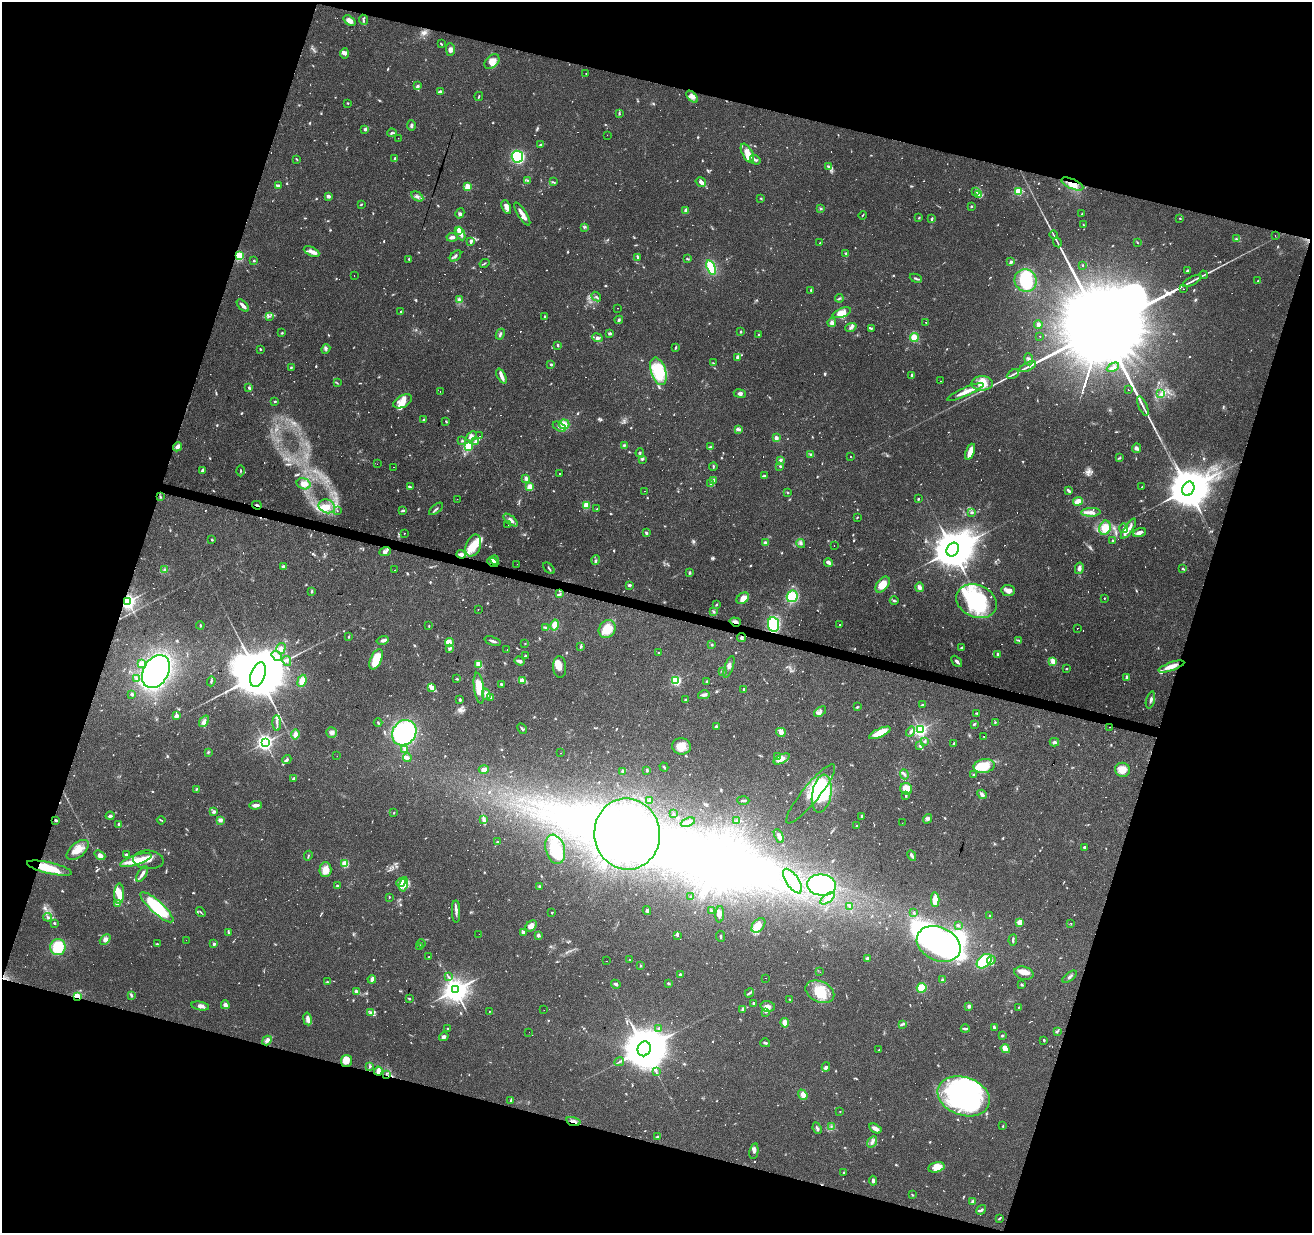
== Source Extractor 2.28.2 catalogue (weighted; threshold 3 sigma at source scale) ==
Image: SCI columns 1-5240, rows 216-5138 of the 5245 x 5417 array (HDU 1 of 3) = the unmasked area's bounding box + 8 px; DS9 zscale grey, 4 x 4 block average (1 PNG px = mean of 4 x 4 image px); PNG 1314 x 1235 px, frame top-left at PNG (2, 2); each listed source drawn as its Kron ellipse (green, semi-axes under 4 px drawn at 4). Shown black and unused: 35% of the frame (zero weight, under 3 of 4 exposures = <1% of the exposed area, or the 3 px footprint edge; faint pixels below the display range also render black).
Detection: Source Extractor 2.28.2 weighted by HDU 2 'WHT'. Background 0.0451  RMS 0.0046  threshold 0.0206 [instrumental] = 3 sigma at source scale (4.5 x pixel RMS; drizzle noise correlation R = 1.50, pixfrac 1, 0.0396/0.0396 arcsec/px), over >= 5 px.
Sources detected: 1310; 22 too faint to see at this stretch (4 x 4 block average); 72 inside a brighter object's white glare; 145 cosmic-ray / hot-pixel residue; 2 long thin detections or spike segments (spike, bleed or trail) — neither listed nor drawn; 23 coinciding with a brighter row at this scale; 107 inside a brighter listed object's ellipse — not listed separately; of the other 939, all 500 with FLUX_AUTO >= 2.19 (the completeness limit of this list) listed and drawn (439 fainter detections not listed), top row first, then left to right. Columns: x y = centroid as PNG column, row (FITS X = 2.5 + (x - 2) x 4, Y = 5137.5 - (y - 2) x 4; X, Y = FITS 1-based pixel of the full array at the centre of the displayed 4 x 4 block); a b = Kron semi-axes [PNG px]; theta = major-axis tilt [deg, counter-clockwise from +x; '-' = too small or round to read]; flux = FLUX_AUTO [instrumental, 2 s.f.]
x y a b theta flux
363 20 5 2 - 3.2
349 21 6 4 -37 18
441 44 3 2 - 2.7
450 50 6 4 -89 11
345 53 5 4 - 8.8
492 62 9 6 44 26
586 73 2 2 - 19
418 86 4 3 - 4.2
441 92 4 3 - 12
479 96 4 2 - 2.8
692 97 7 4 -48 13
348 103 2 2 - 2.5
619 114 3 2 - 2.9
411 125 5 3 - 5.8
364 129 4 2 - 4
392 133 4 2 - 5
607 135 2 2 - 7.6
398 138 2 2 - 2.9
541 144 3 2 - 2.3
747 153 10 5 -61 25
517 157 6 5 - 280
395 158 4 2 - 5.2
297 159 4 2 - 2.4
755 160 5 2 - 5.4
828 166 4 2 - 3.4
528 180 3 2 - 2.4
553 182 3 2 - 2.5
701 182 5 4 - 13
1072 184 12 5 -23 28
278 186 3 2 - 7
468 187 2 2 - 100
1019 191 2 2 - 200
976 192 3 2 - 2.8
978 195 4 3 - 6.7
328 196 4 3 - 7.2
417 196 7 4 -32 9.6
761 198 3 2 - 2.3
361 204 2 2 - 2.2
971 206 2 2 - 7.5
506 207 7 3 -67 16
820 209 3 2 - 3.5
686 210 4 2 - 7.9
460 213 5 3 - 6
522 214 13 2 -57 25
1082 214 2 2 - 2.3
862 215 4 2 - 2.2
919 218 2 2 - 3.6
1180 218 2 2 - 4.2
932 219 3 2 - 5
1083 225 3 2 - 2.9
584 227 3 2 - 2.7
459 230 2 2 - 44
461 234 7 4 -65 14
1053 235 4 2 - 2.5
1275 236 2 2 - 3.9
452 237 5 3 - 12
1236 239 3 2 - 3.4
471 241 4 2 - 9.6
1057 242 5 2 - 3.7
1137 242 3 2 - 2.3
820 243 3 2 - 3.3
311 251 8 4 -26 16
846 254 4 2 - 3.1
239 256 2 2 - 310
456 256 7 2 45 6.2
638 258 4 2 - 3.2
409 259 3 2 - 3.1
687 259 3 2 - 2.4
254 261 2 2 - 8.1
1011 262 2 2 - 22
484 263 5 2 - 2.7
1082 265 2 2 - 5.6
711 267 7 4 -71 120
1187 270 3 2 - 3.4
354 275 2 2 - 3.7
1204 275 4 2 - 3.2
916 278 6 2 -23 4.9
1026 281 11 11 - 140
1192 281 10 2 28 9.1
1258 281 2 2 - 2.4
1184 289 2 2 - 5.1
811 290 4 2 - 3.2
596 296 5 2 - 5
839 298 4 2 - 3.4
459 300 3 3 - 7.8
243 306 7 3 -46 10
618 308 2 2 - 3.2
401 312 2 2 - 7.8
842 313 10 4 22 36
270 316 2 2 - 2.7
544 316 2 2 - 4.3
619 320 4 3 - 4.8
926 322 2 2 - 3
832 323 4 3 - 13
1038 325 4 3 - 10
851 327 6 3 20 7.5
871 328 3 2 - 2.6
741 332 3 2 - 3.2
282 333 3 2 - 2.8
500 334 6 2 63 6.1
610 334 4 3 - 4.4
759 334 2 2 - 2.9
1040 336 2 2 - 220
914 337 4 4 - 33
598 338 5 3 - 8
558 345 2 2 - 4.7
675 348 4 2 - 2.7
260 349 2 2 - 2.7
326 349 5 3 - 4.8
738 357 3 3 - 11
1029 359 6 4 -83 7.8
713 363 4 2 - 2.4
551 364 3 2 - 3.9
291 367 3 2 - 3.5
1028 367 9 2 26 8.2
1113 367 6 3 27 9.2
658 371 14 7 -72 140
1013 374 6 2 29 6
912 375 4 2 - 6.5
501 376 8 3 -65 14
940 381 2 2 - 22
337 383 3 2 - 2.4
982 383 11 7 0 38
249 388 3 3 - 4.2
1128 390 2 2 - 3.1
440 392 2 2 - 16
965 392 20 3 23 30
740 393 6 3 -9 8.7
1161 394 3 2 - 3.9
275 401 2 2 - 3.6
403 401 10 6 28 23
1143 406 10 2 -67 7.8
424 420 2 2 - 3.3
446 421 3 2 - 2.8
564 424 5 4 - 27
559 427 7 2 -30 7.7
738 429 4 3 - 4.9
471 436 6 4 41 12
479 436 2 2 - 2.9
776 438 3 2 - 22
462 441 3 2 - 3.1
476 441 4 3 - 7.2
624 445 4 3 - 3.7
468 446 2 2 - 200
177 447 5 4 - 10
710 447 2 2 - 2.5
1137 448 4 4 - 7.3
970 452 8 3 67 31
640 453 4 2 - 2.5
811 454 3 2 - 5.2
850 456 2 2 - 4.2
1119 458 3 2 - 3.1
642 459 3 3 - 4.2
780 460 3 2 - 6.7
377 464 2 2 - 2.7
780 466 3 2 - 3
393 467 2 2 - 5
713 467 4 2 - 3
202 470 3 2 - 8.8
241 471 5 2 - 2.3
560 474 2 2 - 15
765 476 3 2 - 2.6
526 478 2 2 - 33
713 480 3 2 - 4.7
711 483 2 2 - 18
304 484 7 5 -17 18
1142 486 2 2 - 2.3
410 487 3 2 - 2.5
530 487 2 2 - 90
1188 489 7 6 - 14000
645 491 2 2 - 4.8
1068 491 4 2 - 8
788 493 2 2 - 2.2
160 497 3 2 - 2.9
457 499 2 2 - 3.8
918 499 2 2 - 6.9
1078 501 5 3 - 27
257 505 5 2 - 6.4
586 505 4 4 - 27
327 506 8 6 -22 22
436 509 8 2 40 5
597 509 2 2 - 2.6
337 511 2 2 - 3.4
402 511 4 2 - 4.1
1091 512 10 4 2 15
972 513 3 2 - 4.1
857 518 2 2 - 2.4
510 520 8 3 -40 12
508 524 2 2 - 3.6
1105 528 7 5 69 43
1123 528 5 3 - 6.9
1128 529 12 4 56 22
1140 532 7 3 21 13
646 533 2 2 - 7.7
404 534 2 2 - 5.3
212 539 2 2 - 3.3
1113 541 3 2 - 4.6
765 543 3 3 - 7.6
801 543 4 2 - 4.8
473 546 11 7 69 38
834 546 2 2 - 2.7
953 549 7 6 - 14000
385 552 6 4 20 8.5
461 554 4 3 - 18
495 560 5 4 - 9
596 560 5 3 - 4.8
493 562 6 3 -25 13
828 562 4 2 - 14
517 564 2 2 - 2.5
283 567 2 2 - 23
549 568 7 2 -47 4.1
1079 568 6 3 77 9.8
1182 569 3 2 - 3.6
165 570 3 2 - 2.6
395 570 2 2 - 2.9
689 573 3 2 - 4.3
629 585 3 2 - 6.1
883 585 9 5 52 42
919 587 5 4 - 8.3
1008 590 7 5 -6 13
312 591 3 2 - 3.1
560 594 2 2 - 2.9
792 596 6 5 - 78
743 598 7 5 38 21
1104 598 2 2 - 3.3
128 601 2 2 - 1100
894 601 4 2 - 3.7
976 601 21 16 -23 240
716 605 4 2 - 2.6
478 610 2 2 - 3.1
714 612 4 3 - 3.7
735 622 6 3 -19 10
774 624 7 5 -80 160
839 624 2 2 - 9.8
200 625 4 2 - 2.9
555 625 6 4 76 25
429 626 3 2 - 2.4
545 627 4 2 - 4.1
607 629 9 8 - 70
1077 629 2 2 - 9.5
349 637 3 2 - 2.2
741 638 4 3 - 6.5
383 640 6 3 13 7.4
1019 640 3 2 - 2.3
492 641 8 2 -20 8.6
449 643 4 4 - 16
525 643 2 2 - 2.4
712 645 2 2 - 2.8
581 647 4 3 - 4.1
281 648 5 4 - 12
962 648 3 3 - 4.4
449 649 4 4 - 5.4
507 649 2 2 - 2.4
658 653 2 2 - 360
998 655 3 2 - 6.8
277 656 6 4 -38 11
525 656 2 2 - 3.5
376 659 11 5 65 92
287 661 5 2 - 4.5
520 661 5 3 - 7.3
957 661 6 2 -44 8
1053 661 3 2 - 22
142 664 4 3 - 14
479 664 4 2 - 47
1171 666 13 3 19 35
560 667 11 6 -87 22
729 667 11 4 71 11
1066 669 3 2 - 2.2
156 671 18 12 60 600
722 671 2 2 - 6.7
258 675 12 7 70 39000
1127 677 3 2 - 5.5
137 678 3 2 - 2.7
457 679 4 2 - 3.1
523 680 3 2 - 3.7
211 681 5 2 - 3.8
302 681 6 3 69 27
676 681 2 2 - 310
706 681 3 2 - 2.9
501 684 4 3 - 3.3
431 687 2 2 - 36
479 688 15 5 -83 61
744 689 2 2 - 5.6
132 694 3 2 - 5.1
486 694 6 3 -75 14
704 695 6 3 14 7.5
491 697 2 2 - 2.6
460 700 3 2 - 5.8
685 700 3 2 - 2.8
1150 700 9 2 74 7.3
922 705 4 2 - 3.8
857 707 3 2 - 3
820 712 7 3 35 8.5
977 713 2 2 - 3.2
177 716 4 3 - 8.6
204 721 6 4 54 12
378 722 4 2 - 2.9
995 722 2 2 - 2.3
277 723 8 2 -88 8.1
974 724 4 2 - 3.6
716 727 2 2 - 17
1109 727 2 2 - 6.1
522 729 6 2 -62 4
920 730 2 2 - 760
781 732 5 4 - 11
911 732 5 3 - 8.6
331 733 5 5 - 9.6
404 733 13 11 54 350
880 733 11 3 24 53
295 735 5 3 - 15
984 736 2 2 - 5.2
265 742 3 3 - 1100
924 742 3 2 - 3
1054 742 5 3 - 6.1
954 743 4 2 - 3.3
681 746 9 8 - 34
920 746 3 2 - 3.8
405 749 4 3 - 4.7
208 752 3 2 - 2.9
561 753 2 2 - 3.7
337 756 2 2 - 14
777 756 4 2 - 4
407 758 4 2 - 5.1
287 759 5 3 - 4.5
782 759 9 4 29 19
984 766 11 7 10 82
664 767 4 2 - 3.1
484 769 5 3 - 15
647 770 3 2 - 2.3
1122 770 7 7 - 28
623 772 3 3 - 4.3
904 774 5 2 - 5.2
973 775 3 2 - 4.7
294 778 3 2 - 5
196 789 3 2 - 2.5
906 789 6 5 - 50
811 794 37 8 51 77
822 794 19 9 80 250
982 794 5 3 - 9.4
906 795 4 2 - 3.8
650 800 2 2 - 27
743 800 6 2 -2 4.2
256 805 6 2 2 16
214 812 4 3 - 5.6
394 813 3 2 - 2.6
673 814 2 2 - 4.8
110 816 4 2 - 6.2
862 816 4 2 - 4.4
483 819 3 2 - 4
928 819 5 3 - 7.5
56 820 3 2 - 4
161 820 4 2 - 2.7
220 820 3 3 - 12
737 820 3 3 - 3.8
688 822 7 2 23 9.2
902 823 2 2 - 12
119 824 3 2 - 6.8
857 826 2 2 - 2.4
627 834 35 33 -83 420
779 836 7 3 -62 10
497 842 4 2 - 2.4
1084 847 3 2 - 3.9
555 849 15 9 -74 77
78 850 13 7 40 34
126 854 3 2 - 3.7
100 855 6 3 -39 12
912 855 5 2 - 8.3
308 856 5 2 - 3.2
136 860 16 5 17 42
148 860 15 9 -5 34
345 864 4 4 - 34
49 868 23 5 -13 59
325 870 7 6 - 27
142 874 8 3 58 11
792 881 14 6 -56 33
401 883 5 3 - 11
404 884 7 3 77 14
821 885 14 10 -6 550
337 886 2 2 - 3.5
539 886 4 2 - 3.1
119 894 10 5 88 31
389 897 2 2 - 2.4
691 897 3 2 - 2.4
828 898 8 3 36 11
935 900 7 4 90 34
118 903 2 2 - 59
157 907 21 6 -42 160
849 907 3 2 - 2.4
456 911 11 2 -89 9.8
647 911 4 3 - 6.2
711 911 4 2 - 3.5
201 912 5 2 - 2.6
552 912 2 2 - 2.3
914 912 2 2 - 2.4
720 914 8 3 86 10
989 916 3 2 - 2.9
48 917 4 3 - 4.7
1020 922 4 3 - 19
54 923 3 2 - 3.1
1071 923 2 2 - 2.2
758 925 8 5 48 29
958 925 3 2 - 3.6
531 926 6 4 47 17
524 932 3 2 - 9.5
228 933 2 2 - 2.5
479 934 2 2 - 3.5
538 935 3 3 - 6.9
678 935 4 2 - 3.1
720 936 5 2 - 3
105 939 6 4 43 10
186 940 2 2 - 6.7
1013 940 6 2 84 5
421 943 4 2 - 3.5
157 944 3 2 - 2.8
214 944 2 2 - 24
939 944 23 16 -26 730
420 946 3 2 - 2.6
58 947 8 7 - 95
429 957 3 2 - 2.7
867 959 2 2 - 35
629 960 2 2 - 2.3
991 960 4 3 - 7.2
607 961 2 2 - 2.6
984 961 8 6 43 110
641 966 2 2 - 2.3
820 972 2 2 - 4
1024 973 10 6 -14 25
680 974 2 2 - 16
448 977 3 2 - 2.4
1070 977 8 2 38 6
766 978 2 2 - 6
372 979 4 2 - 9.8
942 980 4 3 - 4.4
328 982 4 2 - 2.2
668 983 2 2 - 4.6
616 984 5 3 - 5.3
1022 985 3 2 - 3.1
922 988 5 4 - 57
455 990 4 3 - 3300
356 991 4 3 - 6.5
820 992 15 10 -25 58
749 993 5 2 - 5.2
131 995 4 2 - 6.2
77 997 2 2 - 220
409 999 3 2 - 3
790 999 2 2 - 2.2
754 1003 2 2 - 13
225 1005 4 3 - 15
200 1006 9 3 -10 12
768 1006 7 5 -14 13
969 1006 3 2 - 9.4
1019 1007 3 2 - 2.5
742 1009 3 3 - 4.1
544 1010 2 2 - 2.5
489 1011 2 2 - 160
766 1012 3 2 - 2.5
370 1013 4 2 - 2.9
307 1019 6 3 -80 11
785 1023 5 4 - 21
902 1024 4 2 - 4.4
994 1027 4 2 - 5.2
448 1028 3 2 - 2.7
659 1028 2 2 - 2.7
965 1029 4 2 - 6
529 1032 2 2 - 3.5
1057 1032 3 2 - 2.9
1002 1035 2 2 - 4.4
444 1037 5 4 - 8.7
267 1040 5 3 - 12
1044 1040 3 2 - 2.8
765 1043 5 2 - 5.3
644 1049 7 6 - 16000
1005 1049 5 3 - 25
879 1050 2 2 - 3.8
347 1061 6 5 - 42
619 1062 5 2 - 3.6
370 1066 4 3 - 3.9
826 1067 4 3 - 5.9
378 1071 4 4 - 14
656 1072 4 2 - 2.6
386 1074 2 2 - 2.3
803 1095 5 4 - 17
964 1096 27 19 -19 630
511 1100 3 2 - 6
840 1111 2 2 - 2.4
573 1121 7 2 -16 11
1003 1126 4 2 - 2.4
831 1127 2 2 - 2.6
817 1128 6 2 -67 5.3
875 1129 7 3 -30 18
657 1137 3 2 - 3.3
872 1142 6 3 55 7.8
754 1151 8 3 79 7.2
936 1167 8 5 14 20
844 1172 3 2 - 2.3
873 1181 5 2 - 7.8
912 1195 2 2 - 2.4
973 1202 3 3 - 5.6
981 1210 5 2 - 5.6
1000 1218 4 2 - 2.9
Overlapping masked pixels (flux is a lower limit): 13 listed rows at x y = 1072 184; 239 256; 257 505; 461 554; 493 562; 560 594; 128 601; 735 622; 1109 727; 77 997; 378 1071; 386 1074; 573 1121
Diffuse or blended objects may show on this block-average render without a row.